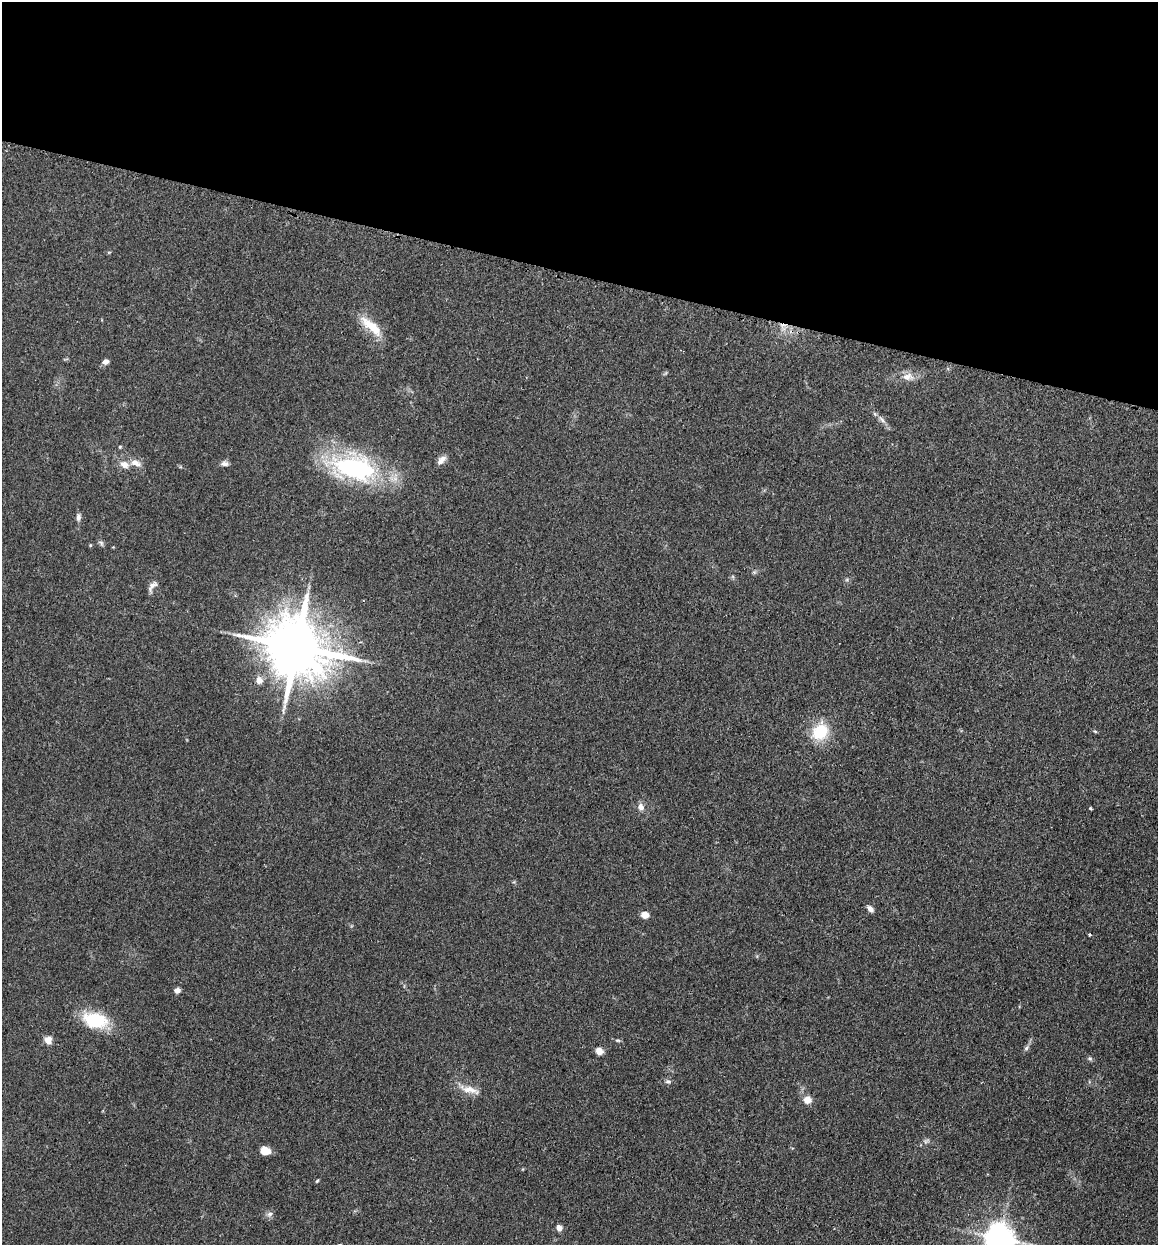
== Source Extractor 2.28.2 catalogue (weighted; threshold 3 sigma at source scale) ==
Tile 2 of 4 x 4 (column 2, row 1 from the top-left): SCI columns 1496-2651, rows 4523-5765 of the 6832 x 5775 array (HDU 1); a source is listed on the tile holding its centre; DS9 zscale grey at full resolution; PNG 1160 x 1247 px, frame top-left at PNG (2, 2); no overlay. Shown black and unused: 22% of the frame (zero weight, under 3 of 4 exposures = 2% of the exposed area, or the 3 px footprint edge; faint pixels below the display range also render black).
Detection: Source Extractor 2.28.2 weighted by HDU 2 'WHT'; one run over the whole footprint, this tile lists its part. Background 0.167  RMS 0.0077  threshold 0.0347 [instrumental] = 3 sigma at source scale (4.5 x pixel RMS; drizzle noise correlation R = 1.50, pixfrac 1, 0.05/0.05 arcsec/px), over >= 5 px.
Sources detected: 39; all 39 listed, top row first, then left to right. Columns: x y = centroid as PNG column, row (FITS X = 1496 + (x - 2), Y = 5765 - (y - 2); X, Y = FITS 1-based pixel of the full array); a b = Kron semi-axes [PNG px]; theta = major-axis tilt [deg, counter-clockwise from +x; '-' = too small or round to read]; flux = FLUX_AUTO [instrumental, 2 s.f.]
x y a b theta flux
371 326 35 11 -41 18
105 362 6 5 - 4.3
908 377 17 10 -1 7
882 420 8 5 -54 2.5
120 447 4 4 - 0.77
441 460 14 7 45 4.5
136 463 15 8 -18 5.4
124 464 12 9 -26 6.1
225 464 10 6 -7 2.7
354 468 45 22 -13 130
78 517 10 6 -88 2.5
101 543 9 5 -31 1.6
90 545 4 4 - 0.78
152 586 16 7 45 3.9
296 647 18 15 -23 5600
259 680 11 9 -67 4.2
1095 731 5 3 - 0.86
820 732 17 14 34 29
641 807 9 7 -79 3.9
1090 808 4 3 - 0.84
870 909 8 5 -43 3.7
645 915 7 7 - 6.1
1090 935 3 3 - 1.3
177 990 5 4 - 5.3
95 1020 29 18 -12 34
48 1040 9 8 - 6.3
618 1040 8 4 -9 1.2
1026 1048 9 5 59 2
599 1051 8 7 - 5.7
1090 1058 6 5 - 1.4
668 1082 9 5 0 1.7
469 1090 29 8 -15 9.4
807 1100 8 7 - 7.3
926 1141 8 4 37 1.8
265 1151 10 8 -10 7.8
317 1181 6 3 45 0.84
270 1214 9 6 27 2.6
559 1228 6 5 - 4.3
999 1238 9 8 - 1200
Isophote crosses this tile's border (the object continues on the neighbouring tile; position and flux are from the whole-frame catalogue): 1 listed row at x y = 999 1238